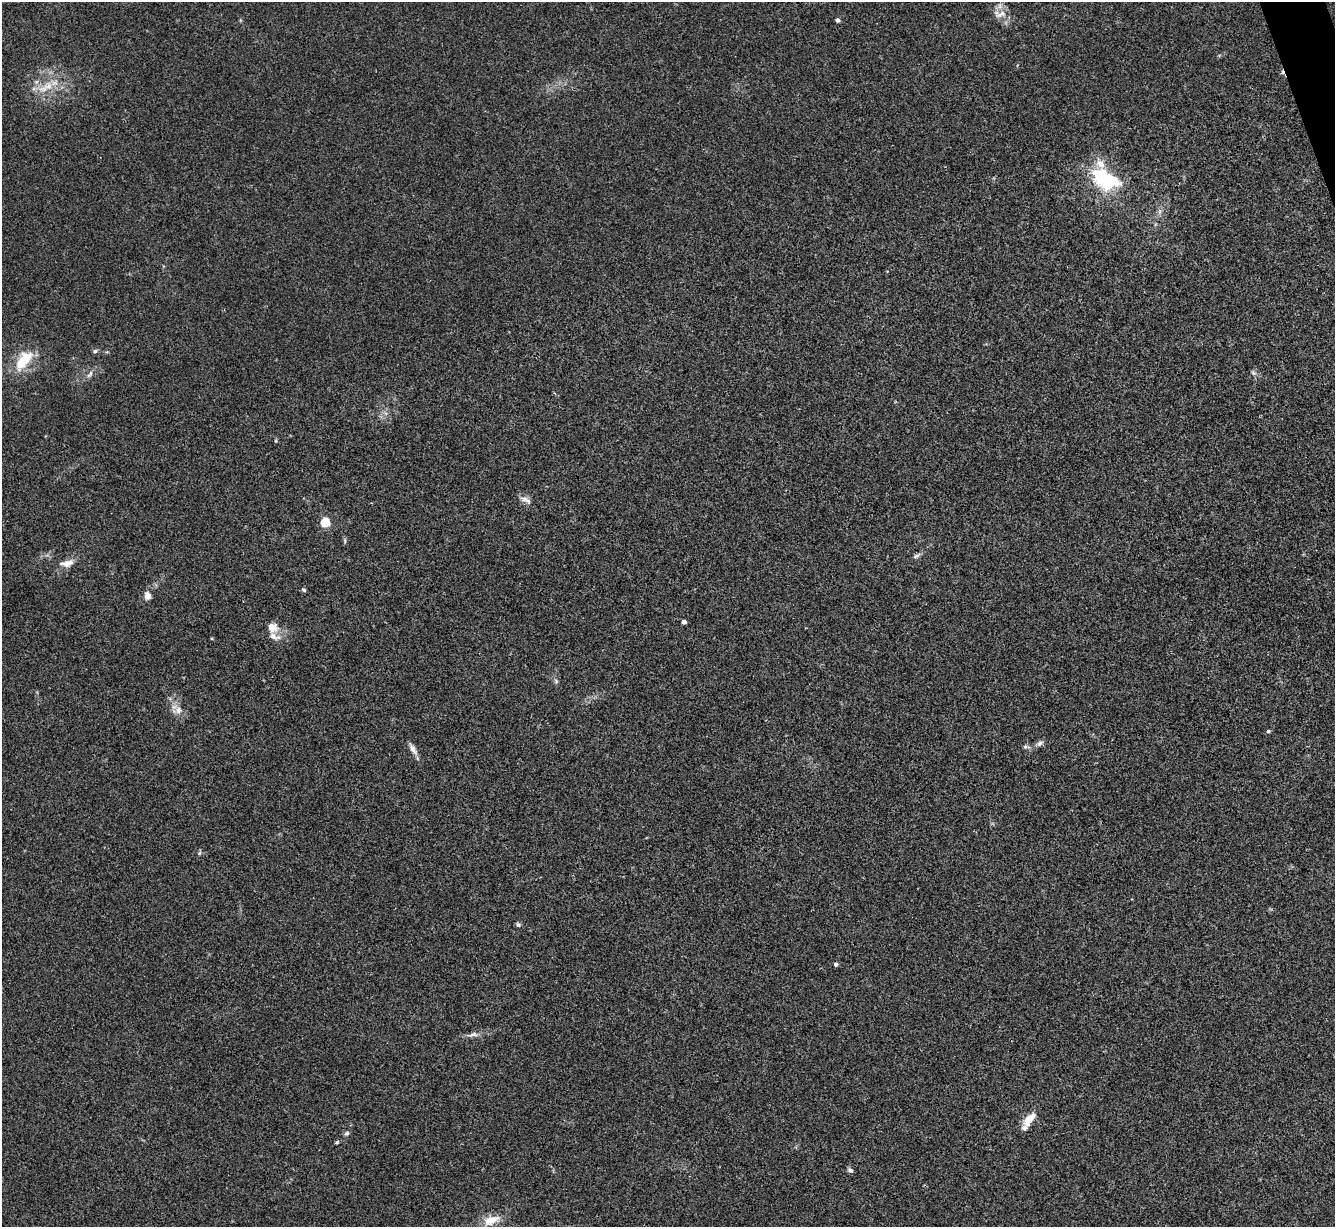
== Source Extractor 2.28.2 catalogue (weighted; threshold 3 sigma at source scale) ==
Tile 10 of 4 x 4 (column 2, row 3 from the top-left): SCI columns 1339-2671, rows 1500-2724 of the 5340 x 5325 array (HDU 1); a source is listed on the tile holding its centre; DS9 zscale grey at full resolution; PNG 1337 x 1229 px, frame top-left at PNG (2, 2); no overlay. Shown black and unused: <1% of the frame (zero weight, under 3 of 4 exposures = <1% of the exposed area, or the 3 px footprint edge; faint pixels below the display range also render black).
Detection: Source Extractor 2.28.2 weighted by HDU 2 'WHT'; one run over the whole footprint, this tile lists its part. Background 0.0334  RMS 0.0043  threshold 0.0195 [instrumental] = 3 sigma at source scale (4.5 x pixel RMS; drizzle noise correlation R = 1.50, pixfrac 1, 0.05/0.05 arcsec/px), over >= 5 px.
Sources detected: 35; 1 cosmic-ray / hot-pixel residue — not listed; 2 inside a brighter listed object's ellipse — not listed separately; the other 32 listed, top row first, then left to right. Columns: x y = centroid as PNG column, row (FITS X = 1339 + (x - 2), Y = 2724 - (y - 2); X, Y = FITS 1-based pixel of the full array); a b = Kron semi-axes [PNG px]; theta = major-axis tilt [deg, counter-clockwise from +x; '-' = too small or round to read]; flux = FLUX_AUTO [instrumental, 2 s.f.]
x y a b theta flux
1000 14 20 10 6 3.8
838 20 4 4 - 1.5
45 87 28 8 28 6.4
1103 178 23 13 -29 42
95 351 6 5 - 0.82
24 360 31 14 52 13
1253 373 9 3 -45 0.7
90 374 12 5 54 1.6
276 441 5 3 - 0.4
524 499 12 6 -6 2
325 523 5 5 - 25
916 556 12 5 25 1.2
66 563 18 9 9 3.9
304 590 6 4 -29 0.61
147 595 10 8 87 2.4
684 622 4 4 - 1.6
272 627 14 11 -29 4.8
212 639 5 3 - 0.37
556 681 7 4 -47 0.76
178 710 10 10 - 2.9
1268 731 4 4 - 0.69
1040 743 10 6 38 1.4
1025 747 6 5 - 0.75
413 749 15 6 -58 2.3
518 925 6 5 - 0.84
836 964 4 4 - 1.3
473 1034 14 5 5 1.8
1029 1119 21 9 50 6
347 1133 7 5 42 0.97
337 1142 5 4 - 0.57
850 1170 7 5 -27 1
491 1220 23 12 19 6.7